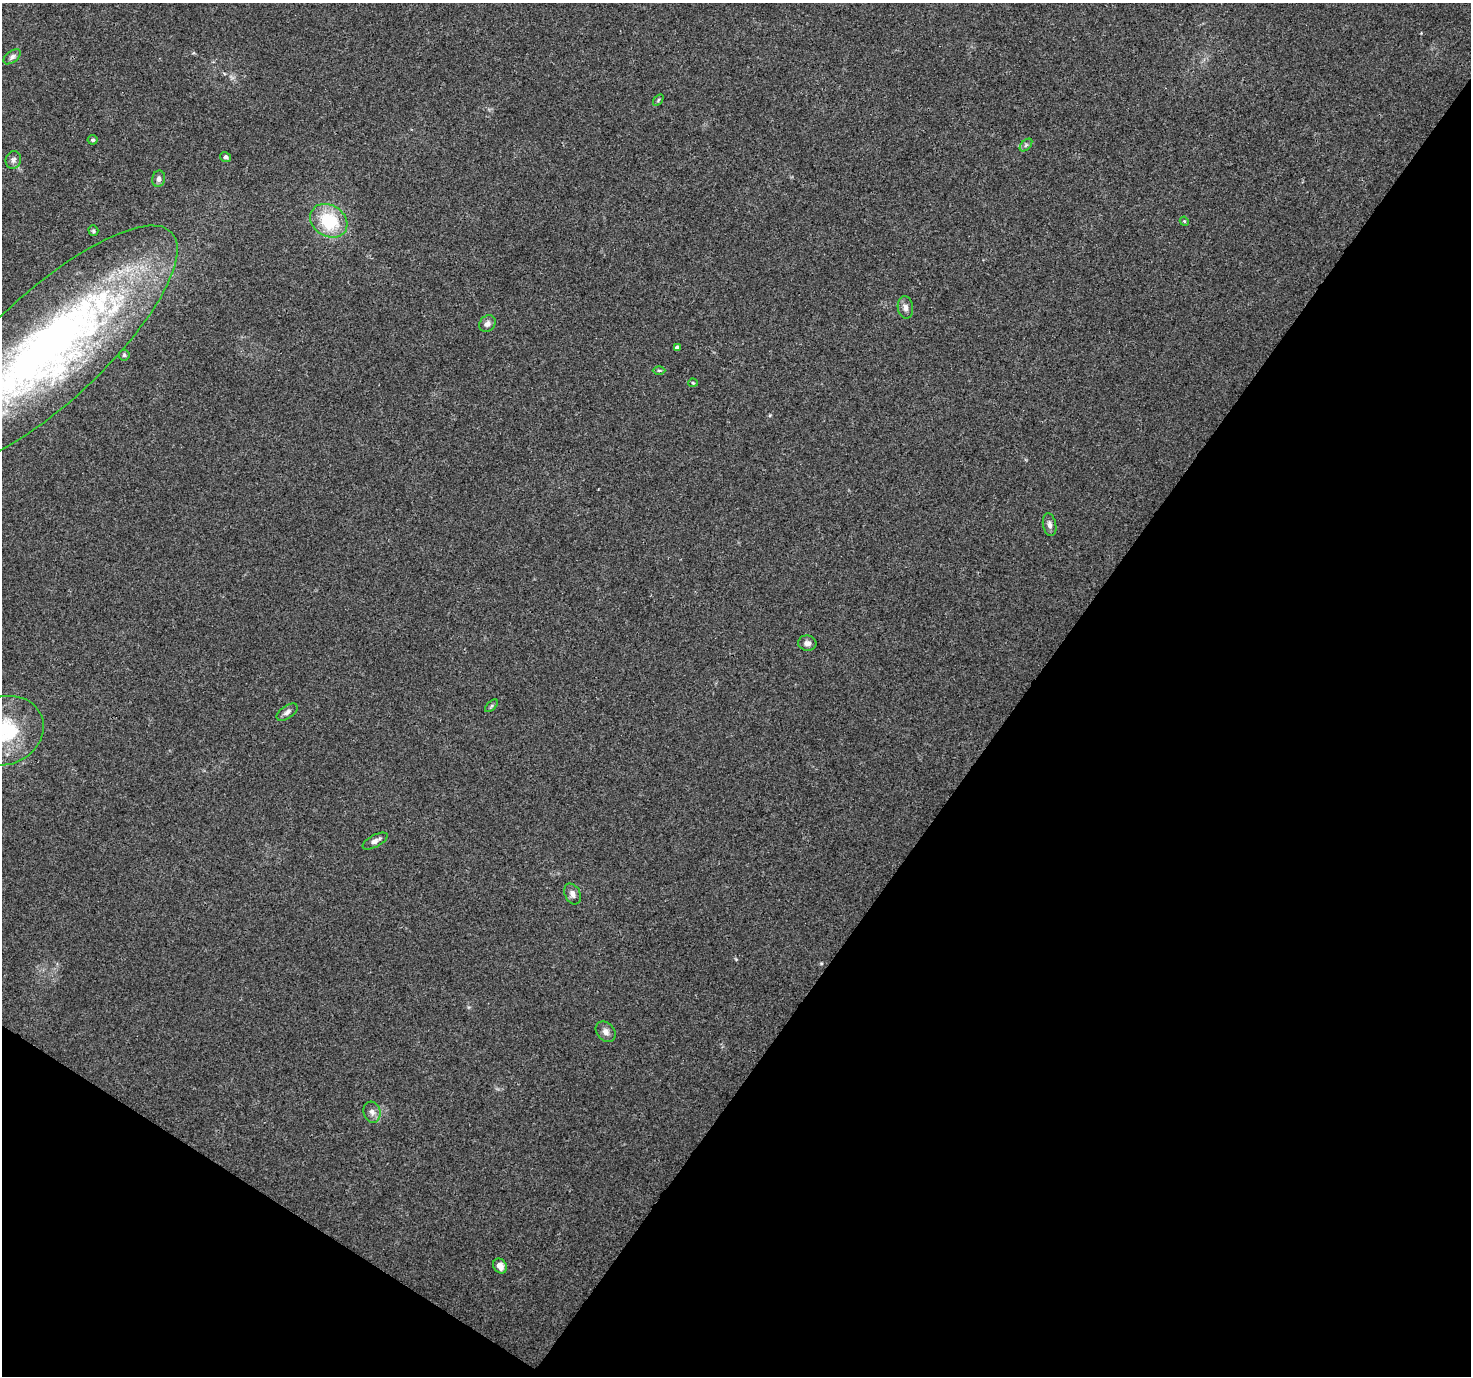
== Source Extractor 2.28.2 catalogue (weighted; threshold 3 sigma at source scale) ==
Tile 15 of 4 x 4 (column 3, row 4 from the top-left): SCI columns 2976-4444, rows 234-1607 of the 5958 x 6028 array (HDU 1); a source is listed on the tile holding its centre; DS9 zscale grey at full resolution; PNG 1473 x 1378 px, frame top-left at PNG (2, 3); each listed source drawn as its Kron ellipse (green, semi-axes under 4 px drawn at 4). Shown black and unused: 35% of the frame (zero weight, under 3 of 4 exposures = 5% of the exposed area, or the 3 px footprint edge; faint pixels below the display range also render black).
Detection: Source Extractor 2.28.2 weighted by HDU 2 'WHT'; one run over the whole footprint, this tile lists its part. Background 0.0158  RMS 0.0026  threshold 0.0117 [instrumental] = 3 sigma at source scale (4.5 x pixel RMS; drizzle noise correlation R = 1.50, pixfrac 1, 0.0396/0.0396 arcsec/px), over >= 5 px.
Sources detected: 28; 1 inside a brighter listed object's ellipse — not listed separately; the other 27 listed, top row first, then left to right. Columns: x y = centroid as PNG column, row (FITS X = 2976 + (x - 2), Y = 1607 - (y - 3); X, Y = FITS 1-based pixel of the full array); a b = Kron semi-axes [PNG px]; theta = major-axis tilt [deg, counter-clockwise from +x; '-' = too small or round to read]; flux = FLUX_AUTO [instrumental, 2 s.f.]
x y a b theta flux
12 57 10 5 37 0.81
658 100 6 3 54 0.35
93 140 5 4 - 0.5
1026 145 7 4 45 0.53
226 157 6 5 - 0.83
13 160 9 7 73 0.98
159 179 8 6 78 0.83
329 221 19 15 -32 13
1184 221 5 3 - 0.22
93 231 5 5 - 0.42
905 307 11 7 -81 1.2
487 324 9 7 48 1.1
677 347 4 4 - 0.69
48 348 169 55 43 190
124 355 5 5 - 0.42
659 370 6 4 0 0.38
693 383 4 4 - 0.28
1050 525 11 6 -78 1.1
807 643 9 7 -9 1.2
491 706 8 4 42 0.46
287 712 12 6 35 1
5 731 39 34 23 19
375 841 14 6 28 1.3
573 894 11 7 -62 1.3
606 1032 11 8 -47 1.4
372 1112 10 8 -73 1.4
500 1266 8 6 -54 1.5
Isophote crosses this tile's border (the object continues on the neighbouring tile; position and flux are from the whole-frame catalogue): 2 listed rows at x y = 48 348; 5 731